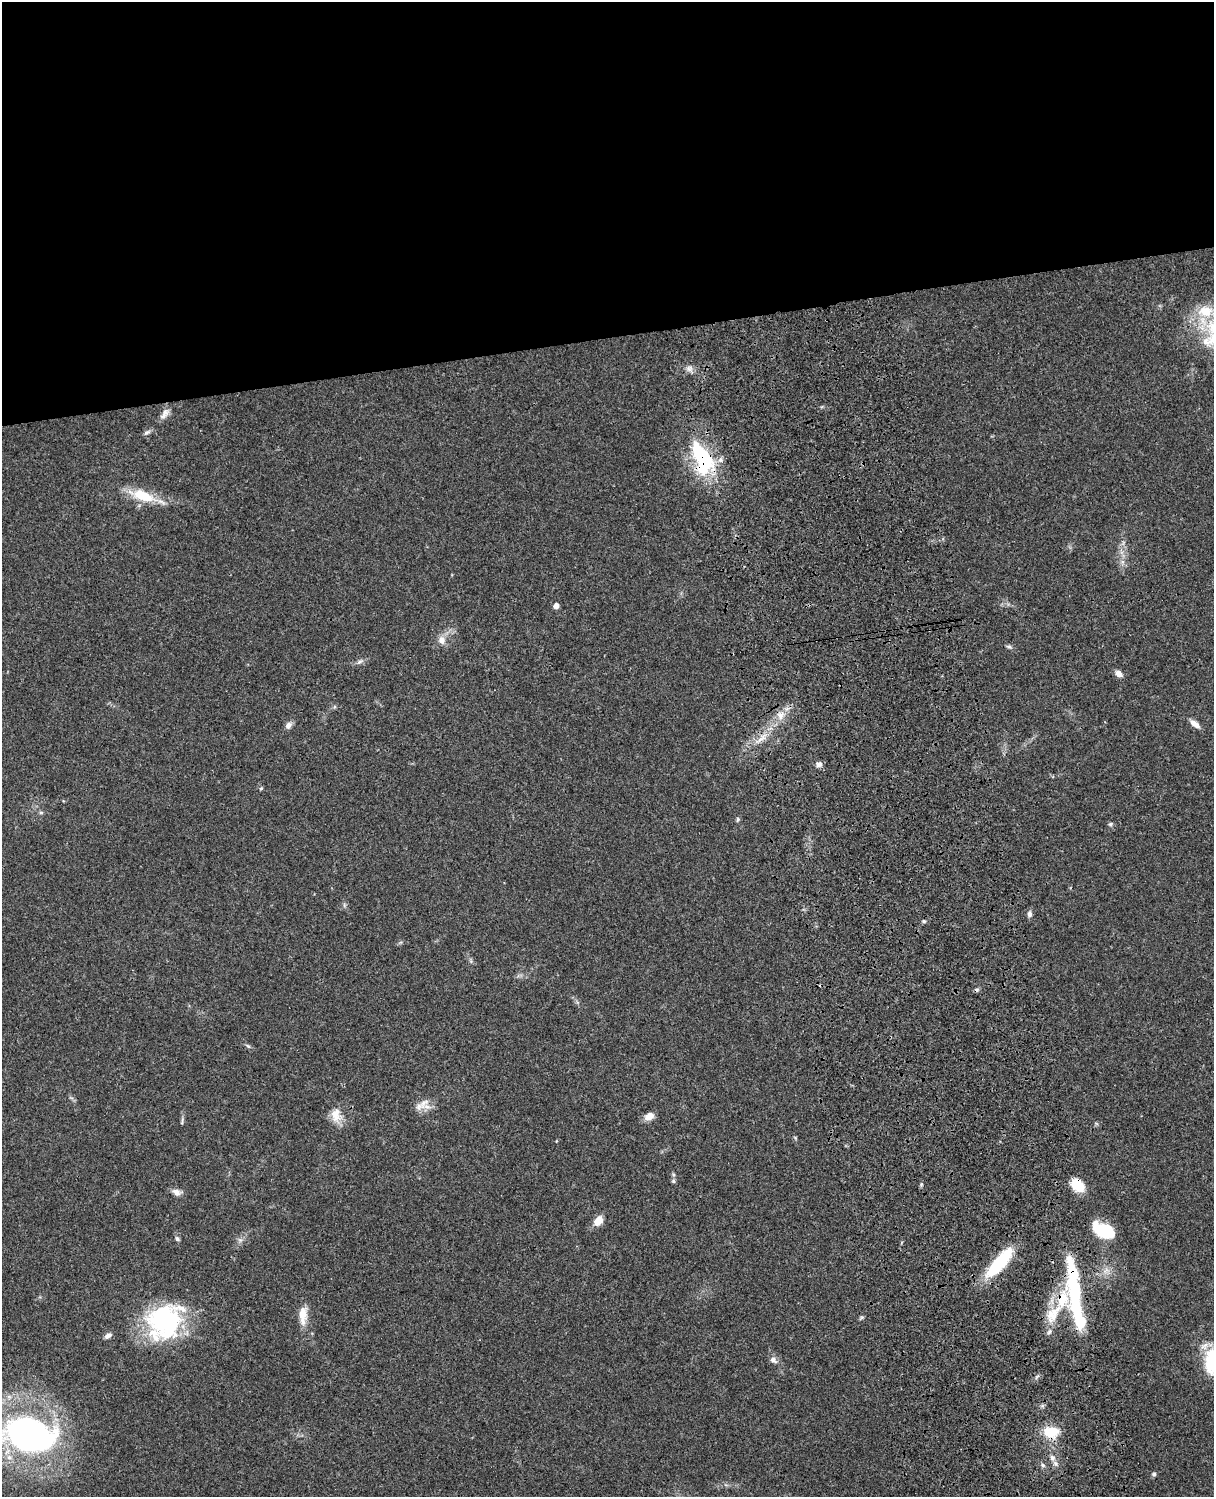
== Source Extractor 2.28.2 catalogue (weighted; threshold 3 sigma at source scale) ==
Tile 2 of 4 x 3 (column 2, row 1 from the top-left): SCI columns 1333-2544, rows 3269-4763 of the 5087 x 4927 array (HDU 1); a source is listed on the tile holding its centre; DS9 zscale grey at full resolution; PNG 1216 x 1499 px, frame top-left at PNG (2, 2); no overlay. Shown black and unused: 23% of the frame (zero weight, under 3 of 4 exposures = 6% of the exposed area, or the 3 px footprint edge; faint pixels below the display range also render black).
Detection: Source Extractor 2.28.2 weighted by HDU 2 'WHT'; one run over the whole footprint, this tile lists its part. Background 0.0886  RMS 0.0062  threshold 0.0277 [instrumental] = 3 sigma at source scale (4.5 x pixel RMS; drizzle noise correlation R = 1.50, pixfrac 1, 0.05/0.05 arcsec/px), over >= 5 px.
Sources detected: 59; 1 too faint to see at this stretch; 3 inside a brighter object's white glare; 1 cosmic-ray / hot-pixel residue — not listed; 5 inside a brighter listed object's ellipse — not listed separately; the other 49 listed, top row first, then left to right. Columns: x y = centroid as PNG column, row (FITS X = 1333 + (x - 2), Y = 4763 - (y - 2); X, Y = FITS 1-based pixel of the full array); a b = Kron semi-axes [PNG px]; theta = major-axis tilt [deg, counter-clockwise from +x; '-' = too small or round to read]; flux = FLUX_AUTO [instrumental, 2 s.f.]
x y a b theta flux
1205 311 24 17 1 19
689 368 8 6 69 2.3
164 414 17 8 55 3.9
147 432 10 6 31 1.8
704 462 39 24 83 44
142 495 35 13 -18 20
556 606 5 4 - 4.1
442 640 11 10 - 4.5
1009 647 9 4 -12 1.3
360 661 9 6 30 1.8
1119 674 9 6 -36 3.4
781 715 12 8 84 4.9
1195 724 14 6 -38 4.1
288 725 9 7 56 2.9
761 738 16 7 36 5.5
819 764 8 7 - 2.1
261 788 6 3 19 0.68
41 812 6 4 0 0.95
738 819 6 5 - 1
1110 824 6 5 - 1.1
1030 914 9 6 -90 2
924 921 5 4 - 0.9
248 1046 7 4 -43 1.1
424 1103 19 9 50 6.1
336 1115 19 14 -83 8.5
649 1116 10 7 31 6.3
182 1121 12 3 83 1.1
795 1138 5 4 - 0.7
556 1141 5 3 - 0.45
673 1174 6 4 -72 0.92
673 1181 6 5 - 1
1078 1185 15 11 -44 15
176 1192 13 7 -15 3.5
598 1221 13 9 54 6
1104 1230 24 13 -23 25
177 1239 7 5 -47 1.2
1000 1262 36 10 49 40
1073 1275 47 17 -84 35
1053 1314 32 16 53 17
303 1315 24 10 90 9
861 1318 8 4 36 0.87
165 1321 49 33 14 72
108 1335 10 6 34 2.3
773 1360 10 7 -43 2.7
1051 1432 15 11 -2 18
30 1435 46 28 -11 230
1052 1457 8 7 - 2.9
1043 1465 7 5 -25 1.3
1154 1474 5 5 - 1.1
Overlapping masked pixels (flux is a lower limit): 4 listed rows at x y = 704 462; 1078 1185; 1073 1275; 1051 1432
Isophote crosses this tile's border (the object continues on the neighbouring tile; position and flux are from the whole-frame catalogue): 1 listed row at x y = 30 1435